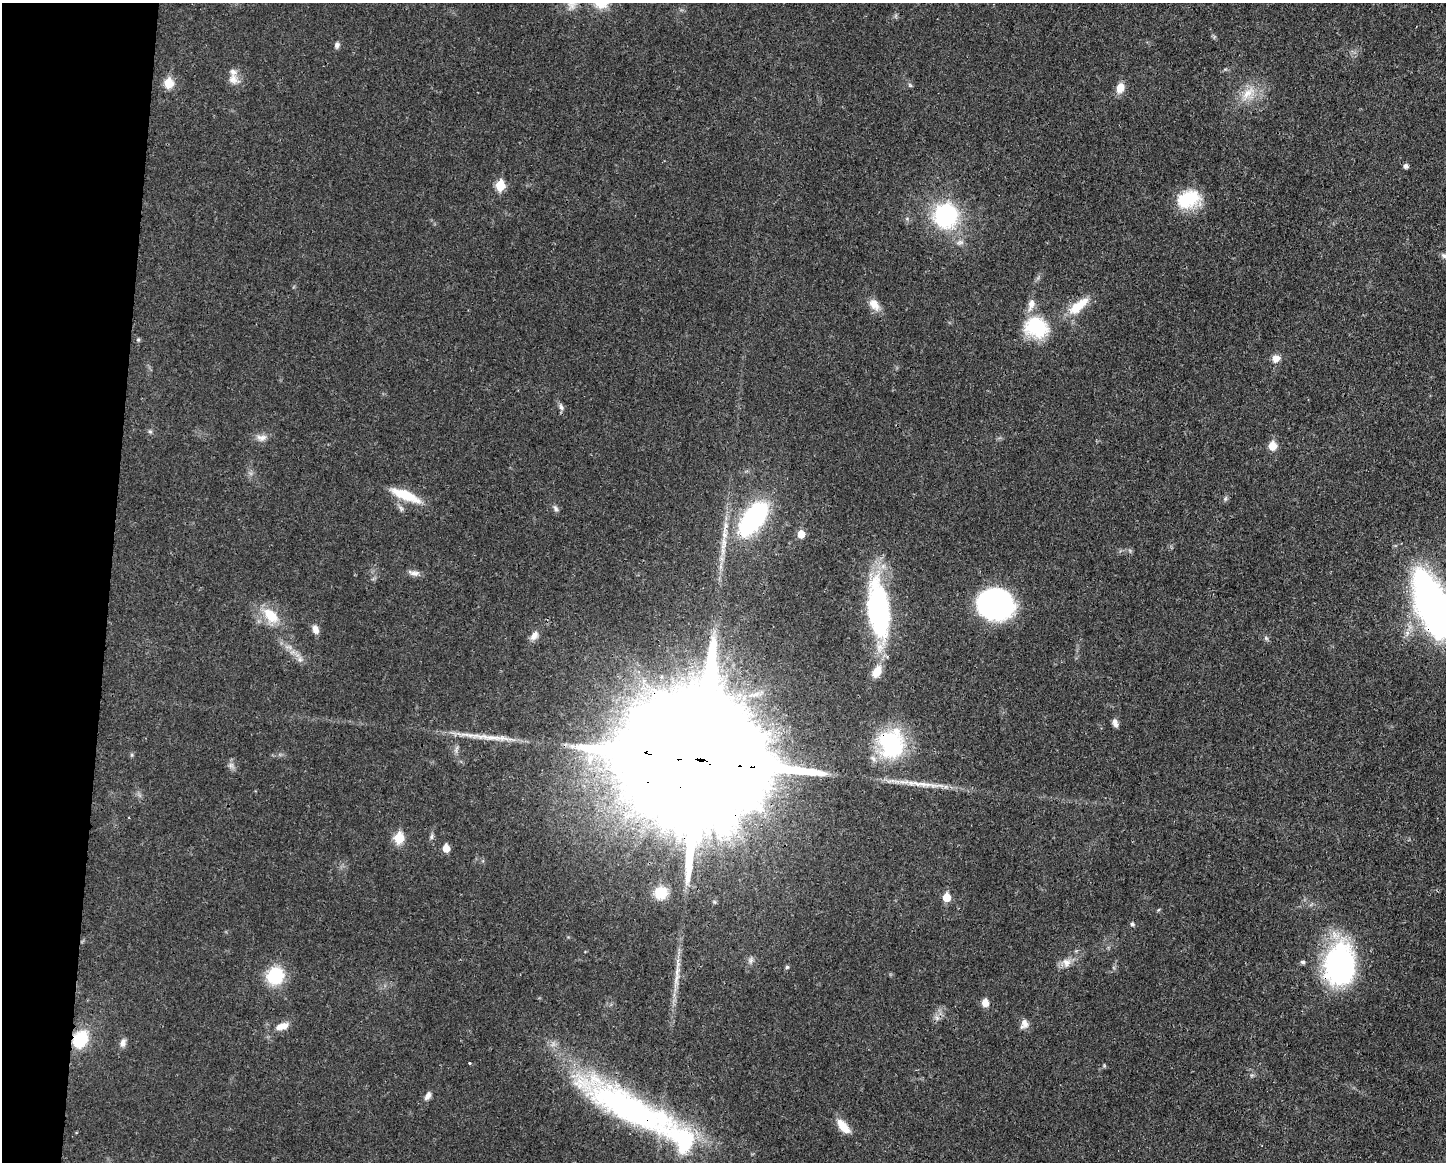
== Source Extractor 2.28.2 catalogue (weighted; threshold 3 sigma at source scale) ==
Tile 7 of 3 x 4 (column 1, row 3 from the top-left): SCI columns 115-1558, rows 1171-2330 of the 4673 x 4659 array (HDU 1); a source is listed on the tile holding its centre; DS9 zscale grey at full resolution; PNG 1448 x 1164 px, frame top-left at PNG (2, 3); no overlay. Shown black and unused: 8% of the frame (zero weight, under 3 of 4 exposures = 1% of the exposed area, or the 3 px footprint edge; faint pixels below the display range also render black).
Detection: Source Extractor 2.28.2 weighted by HDU 2 'WHT'; one run over the whole footprint, this tile lists its part. Background 0.0207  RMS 0.0023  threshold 0.0103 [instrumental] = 3 sigma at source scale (4.5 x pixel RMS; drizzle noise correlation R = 1.50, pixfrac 1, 0.05/0.05 arcsec/px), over >= 5 px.
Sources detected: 69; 1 long thin detection or spike segment (spike, bleed or trail) — not listed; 4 inside a brighter listed object's ellipse — not listed separately; the other 64 listed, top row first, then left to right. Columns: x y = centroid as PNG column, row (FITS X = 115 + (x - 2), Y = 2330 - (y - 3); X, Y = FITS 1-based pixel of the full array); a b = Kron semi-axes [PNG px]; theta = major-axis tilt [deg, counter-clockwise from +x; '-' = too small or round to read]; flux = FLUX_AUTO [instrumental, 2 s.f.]
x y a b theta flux
572 3 20 12 89 2.9
337 45 8 6 85 0.71
233 79 15 11 -35 2
169 83 8 7 - 5.8
910 85 7 4 -45 0.35
1120 88 11 9 75 2.5
1248 93 25 11 47 4.3
1406 166 7 5 77 0.61
500 186 7 6 - 7.3
1188 199 29 19 24 9.7
946 216 15 14 - 36
1444 256 9 6 -19 0.74
874 304 16 10 -52 2.4
1078 306 32 11 40 5.7
1036 327 30 25 -20 12
138 340 5 5 - 0.34
1276 358 9 8 - 1.6
561 407 10 6 -67 0.77
150 432 6 4 -2 0.38
261 438 15 8 2 1.5
1272 446 7 6 - 4
405 495 37 10 -22 6.5
1225 499 6 4 72 0.41
556 508 8 6 -53 0.64
753 519 31 16 53 41
801 534 7 6 - 3.1
414 573 17 6 -12 1.2
995 603 32 27 -17 47
1432 604 64 27 -69 95
878 610 69 24 -83 38
271 615 26 15 -47 6
315 629 10 7 -71 1.5
534 635 13 8 54 1.5
1266 638 7 4 -45 0.41
300 659 7 6 - 0.84
1115 723 10 6 -71 1.1
891 743 39 32 -86 21
456 749 13 3 75 0.56
698 759 66 30 -9 22000
231 765 7 4 72 0.62
916 784 37 6 -9 4.1
432 837 9 4 89 0.54
399 838 7 6 - 8.1
446 848 7 6 - 2.5
661 893 16 15 - 4.5
946 897 7 6 - 4
1132 924 5 5 - 0.46
751 960 9 5 83 0.7
1303 962 7 5 -3 0.47
1066 963 12 11 - 1.9
1340 964 49 33 86 40
787 967 5 5 - 0.38
677 971 17 6 80 1.8
275 976 16 15 - 11
985 1003 9 7 -82 1.8
937 1018 7 5 -46 0.65
1024 1024 12 9 67 1.4
282 1026 17 8 18 2.3
80 1039 15 12 61 11
123 1043 12 7 72 1.1
470 1063 4 2 - 0.22
428 1096 12 6 58 1
633 1110 138 31 -28 75
843 1126 18 8 -50 3.7
Overlapping masked pixels (flux is a lower limit): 7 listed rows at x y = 1078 306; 1432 604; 891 743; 698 759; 1340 964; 80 1039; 633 1110
Isophote crosses this tile's border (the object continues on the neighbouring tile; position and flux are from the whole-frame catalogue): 3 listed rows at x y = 572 3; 1444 256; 1432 604